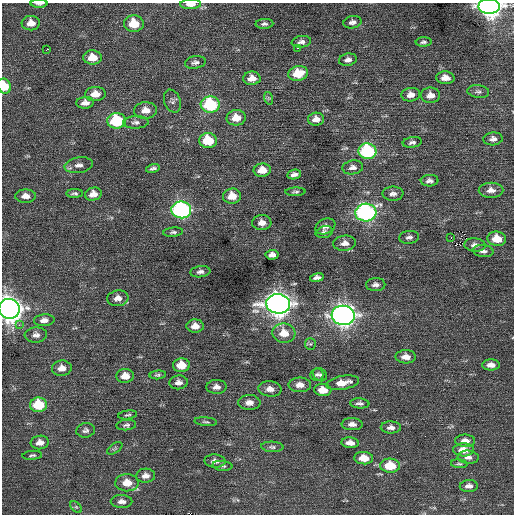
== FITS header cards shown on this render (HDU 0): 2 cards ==
NAXIS1  =                  512 / Axis length
NAXIS2  =                  512 / Axis length

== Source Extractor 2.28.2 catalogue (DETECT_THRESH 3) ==
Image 512 x 512 px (HDU 0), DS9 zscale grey, 1 PNG px = 1 image px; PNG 516 x 516 px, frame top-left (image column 1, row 512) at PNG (2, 3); each listed source drawn as its Kron ellipse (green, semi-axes under 4 px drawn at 4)
Background 0.185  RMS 0.89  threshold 2.67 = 3 sigma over >= 5 px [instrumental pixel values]
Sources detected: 115; all 115 listed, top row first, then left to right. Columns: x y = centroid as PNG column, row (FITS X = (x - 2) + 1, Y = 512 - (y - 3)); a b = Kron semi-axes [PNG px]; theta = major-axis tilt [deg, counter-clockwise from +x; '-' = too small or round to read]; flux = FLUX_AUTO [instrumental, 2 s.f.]
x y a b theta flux
39 4 8 3 0 140
191 4 10 5 1 550
489 6 11 7 -1 36000
352 22 9 6 11 240
31 23 9 7 2 510
134 24 10 8 -6 1400
264 24 9 5 1 160
301 42 9 6 8 230
424 42 8 4 4 130
297 48 2 2 - 280
47 49 3 2 - 480
92 57 9 7 -1 860
348 60 9 6 11 260
195 62 10 6 9 200
298 73 10 7 12 1400
252 78 8 6 1 510
445 78 9 6 -4 410
4 86 8 6 -65 1300
478 92 11 6 -8 190
95 94 10 7 5 680
411 95 9 7 7 410
430 95 9 8 - 420
268 98 6 4 -72 81
172 101 12 8 -71 210
85 103 9 6 4 350
210 105 9 8 - 4300
145 110 11 8 2 570
236 118 9 7 3 790
316 119 8 6 4 380
116 121 9 7 -1 3600
136 122 13 6 1 250
493 139 9 6 4 270
208 141 9 7 -4 2000
412 142 9 5 8 170
367 151 9 8 - 5800
79 165 14 8 8 340
353 167 10 7 8 260
153 168 7 3 14 150
262 170 8 6 6 690
294 174 7 4 11 220
430 181 9 6 3 210
491 190 12 7 0 440
295 192 10 4 2 120
75 193 8 4 2 120
93 194 8 6 15 460
393 194 10 7 -1 270
25 196 10 6 0 390
232 196 9 7 5 820
181 210 10 8 -7 12000
366 212 10 9 - 15000
262 223 9 7 2 420
325 226 10 7 23 260
173 232 10 4 6 140
324 232 8 5 14 180
409 237 10 6 7 190
451 237 2 2 - 130
497 239 9 7 -7 980
345 243 11 7 4 370
475 245 10 6 -4 280
483 251 10 6 -5 200
272 255 6 5 - 270
200 272 10 5 8 230
317 278 7 4 10 240
376 285 10 6 1 230
118 298 11 8 7 420
278 304 12 9 -7 50000
9 309 10 10 - 49000
343 315 11 9 -7 33000
44 320 10 6 5 320
19 325 4 4 - 130
195 326 8 6 0 480
284 333 11 9 -7 890
36 335 11 7 3 300
310 344 6 5 - 90
406 357 10 6 -2 450
181 365 8 7 - 880
491 365 9 5 -1 370
62 368 10 7 6 460
158 375 8 4 5 110
317 375 6 6 - 140
320 375 7 6 - 140
125 376 9 7 4 650
178 382 9 7 9 290
343 383 17 7 10 730
300 385 11 7 -1 430
216 387 10 7 1 310
270 389 11 7 -7 400
323 390 8 6 -5 720
249 402 11 7 0 360
360 403 9 5 -4 200
39 405 8 7 - 2100
128 415 9 4 8 110
206 422 11 3 -5 100
352 424 10 6 -2 310
126 425 10 5 5 160
391 427 10 6 -1 280
86 430 9 7 10 190
465 441 10 6 -1 420
40 442 9 7 7 370
350 443 9 5 -5 370
272 447 11 5 -4 170
115 448 9 4 33 110
463 450 10 6 0 640
32 455 10 4 5 110
468 457 10 6 -4 270
364 458 9 6 -4 880
215 461 10 6 -3 310
459 464 8 4 -5 110
222 466 10 5 -5 140
390 466 10 7 -3 1600
146 476 9 7 4 340
127 483 12 8 -1 830
469 486 9 6 4 270
121 501 11 6 -2 270
76 507 7 4 -44 97
At the frame edge (FLAGS 8, measured only in part): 5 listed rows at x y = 39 4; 191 4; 489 6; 4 86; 9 309